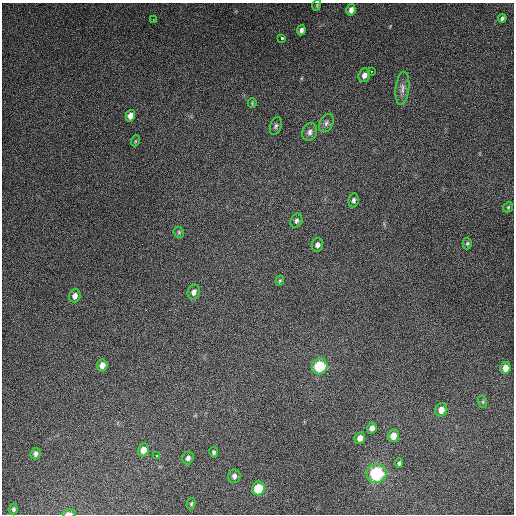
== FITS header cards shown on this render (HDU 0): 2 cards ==
NAXIS1  =                  512
NAXIS2  =                  512

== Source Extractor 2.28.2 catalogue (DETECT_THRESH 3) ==
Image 512 x 512 px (HDU 0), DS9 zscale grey, 1 PNG px = 1 image px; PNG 516 x 516 px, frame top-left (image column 1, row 512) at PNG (2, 3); each listed source drawn as its Kron ellipse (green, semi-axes under 4 px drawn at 4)
Background 5160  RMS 320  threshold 952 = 3 sigma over >= 5 px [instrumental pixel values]
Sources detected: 44; all 44 listed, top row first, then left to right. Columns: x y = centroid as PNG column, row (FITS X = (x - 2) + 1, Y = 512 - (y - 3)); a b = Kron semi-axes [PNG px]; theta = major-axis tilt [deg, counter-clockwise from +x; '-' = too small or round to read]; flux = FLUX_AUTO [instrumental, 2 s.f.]
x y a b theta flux
317 5 5 3 - 2.1e+04
351 10 6 4 79 9.0e+04
502 18 4 3 - 4.2e+04
153 19 2 2 - 1.1e+04
301 30 5 4 - 7.4e+04
282 38 3 3 - 6.7e+04
371 71 2 2 - 1.8e+04
364 75 7 5 70 1.2e+05
402 88 17 7 84 1.2e+05
252 103 5 4 - 2.4e+04
130 116 6 4 75 1.4e+05
326 123 9 6 63 7.9e+04
276 126 9 5 71 5.2e+04
310 132 9 7 68 8.3e+04
135 141 5 3 - 2.2e+04
354 200 7 5 82 5.7e+04
508 207 5 4 - 3.0e+04
296 221 7 5 64 5.3e+04
179 232 6 5 - 3.1e+04
467 243 6 4 87 3.3e+04
317 245 7 6 - 8.3e+04
280 281 5 4 - 2.7e+04
194 292 7 6 - 9.3e+04
75 296 7 5 70 1.0e+05
102 365 6 5 - 1.4e+05
320 366 8 7 - 1.1e+06
505 368 6 5 - 1.6e+05
483 402 6 4 -72 2.7e+04
441 410 7 6 - 1.8e+05
372 428 5 4 - 1.1e+05
393 436 6 5 - 2.2e+05
360 438 6 5 - 1.2e+05
143 450 6 5 - 1.8e+05
214 452 5 4 - 4.6e+04
36 453 6 5 - 7.4e+04
157 456 3 3 - 2.5e+04
188 458 6 5 - 7.1e+04
399 463 5 4 - 3.9e+04
377 473 10 9 - 1.6e+06
234 476 7 6 - 7.4e+04
258 488 7 6 - 6.7e+05
191 504 5 4 - 2.9e+04
13 509 5 4 - 4.3e+04
69 513 7 3 0 8.7e+04
At the frame edge (FLAGS 8, measured only in part): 1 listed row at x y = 69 513